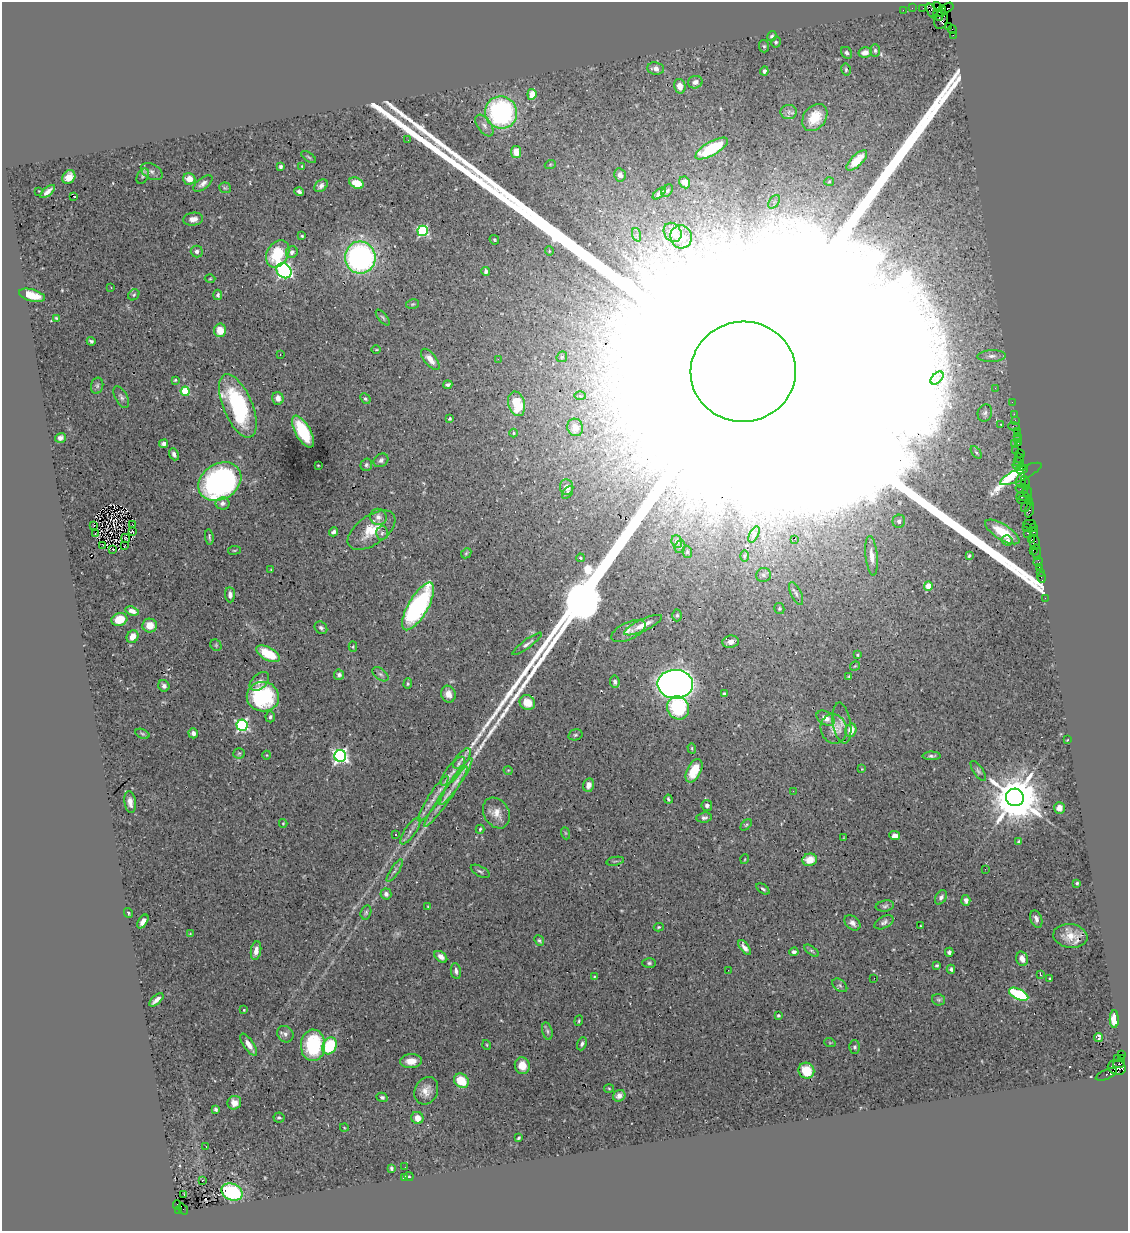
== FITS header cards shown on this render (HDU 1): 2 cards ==
NAXIS1  =                 1126
NAXIS2  =                 1229

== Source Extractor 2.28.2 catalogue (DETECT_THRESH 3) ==
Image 1126 x 1229 px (HDU 1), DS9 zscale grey, 1 PNG px = 1 image px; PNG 1130 x 1233 px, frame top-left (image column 1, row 1229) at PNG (2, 2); each listed source drawn as its Kron ellipse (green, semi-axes under 4 px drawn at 4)
Background 1.16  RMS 0.034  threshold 0.101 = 3 sigma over >= 5 px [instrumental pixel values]
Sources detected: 347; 1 with non-positive FLUX_AUTO (blend fragments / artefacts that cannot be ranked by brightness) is neither listed nor drawn; the other 346 listed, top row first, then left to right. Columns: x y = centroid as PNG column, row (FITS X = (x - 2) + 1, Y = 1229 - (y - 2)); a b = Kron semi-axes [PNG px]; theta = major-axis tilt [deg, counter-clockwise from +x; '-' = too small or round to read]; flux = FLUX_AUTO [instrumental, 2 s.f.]
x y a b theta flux
937 7 5 3 - 5.4e+01
912 8 2 2 - 2.0e+01
923 8 2 2 - 1.9e+01
947 8 7 4 35 1.4e+02
903 10 2 2 - 2.0e+01
932 11 8 4 -62 1.5e+03
941 11 6 3 69 1.1e+03
938 15 6 3 -65 7.2e+02
941 19 9 7 75 5.4e+02
949 26 2 2 - 2.2e+01
952 29 4 2 - 6.1e+01
953 35 2 2 - 1.5e+01
772 36 5 4 - 4.4e+00
776 42 5 4 - 3.6e+00
764 46 6 5 - 3.9e+00
875 50 6 5 - 4.1e+00
865 52 6 5 - 1.5e+01
846 53 6 5 - 5.1e+00
656 68 8 6 -8 1.1e+01
846 70 6 4 -78 3.8e+00
764 71 4 4 - 7.1e+00
695 82 7 6 - 1.2e+01
680 86 7 5 -76 2.1e+01
532 94 5 4 - 3.1e+01
789 112 8 7 - 8.1e+00
501 113 16 16 - 4.1e+02
815 117 15 11 52 4.7e+01
484 126 12 7 -54 1.1e+01
408 140 2 2 - 4.1e+00
712 148 18 6 30 9.3e+01
516 152 6 5 - 2.9e+01
309 157 8 3 -34 2.8e+00
857 160 13 5 44 3.1e+01
550 165 6 3 20 2.4e+00
302 166 3 2 - 1.7e+00
281 167 4 3 - 4.5e+00
152 171 12 7 -29 1.1e+01
620 175 6 5 - 1.1e+01
143 176 8 5 62 6.1e+00
69 177 7 6 - 2.2e+01
189 179 6 5 - 2.1e+01
829 181 5 3 - 2.2e+00
685 182 6 5 - 1.7e+01
356 183 7 5 -28 4.0e+01
203 184 11 5 37 1.0e+01
321 186 7 5 39 8.0e+00
225 188 6 5 - 3.4e+00
39 191 2 2 - 1.4e+00
667 191 7 4 52 3.3e+00
48 192 9 4 40 1.1e+01
299 192 5 3 - 5.6e+00
659 193 7 4 41 7.7e+00
73 196 3 2 - 2.3e+01
774 202 7 5 56 6.2e+00
193 219 10 6 7 1.6e+01
423 231 5 5 - 2.7e+02
673 232 10 8 -56 2.6e+01
637 235 7 4 -71 4.8e+00
302 236 4 3 - 2.8e+00
681 237 11 10 - 2.3e+01
494 240 5 4 - 2.8e+00
197 251 6 6 - 7.6e+00
549 251 5 3 - 1.8e+00
292 252 6 5 - 9.6e+00
278 254 14 10 60 9.0e+01
360 257 16 15 - 5.5e+02
284 271 8 7 - 5.2e+02
486 271 4 3 - 6.5e+00
210 279 5 3 - 2.0e+00
111 288 3 3 - 2.6e+00
32 295 13 6 -16 3.6e+01
134 295 6 5 - 3.5e+00
218 295 5 4 - 4.6e+00
413 304 6 4 12 3.1e+00
383 317 9 3 -50 3.3e+00
56 318 4 2 - 2.4e+00
220 330 7 6 - 3.5e+01
91 341 4 3 - 4.1e+00
376 350 4 3 - 2.1e+00
280 355 2 2 - 1.2e+00
992 356 14 6 3 1.2e+01
562 357 6 5 - 3.5e+00
430 359 13 6 -51 2.0e+01
498 359 2 2 - 6.6e+01
743 372 52 50 7 2.3e+06
937 378 8 4 45 5.7e+00
175 380 4 3 - 2.2e+00
448 385 4 3 - 5.0e+00
97 386 8 6 77 5.6e+00
995 388 3 2 - 3.2e+00
185 391 4 4 - 1.0e+02
580 396 6 4 -1 3.2e+00
121 397 12 6 -60 7.2e+00
278 398 6 5 - 1.4e+01
365 399 6 4 -48 4.2e+00
1012 402 2 2 - 2.5e+01
517 404 12 8 -74 6.1e+01
238 406 34 14 -67 2.2e+02
985 413 9 7 72 6.4e+00
1014 414 2 2 - 4.2e+01
450 419 3 3 - 3.0e+00
1015 420 2 2 - 3.3e+01
1001 424 2 2 - 1.7e+00
1014 426 6 2 -18 1.3e+02
575 427 9 8 - 1.5e+01
1017 431 2 2 - 3.7e+01
303 432 18 7 -61 1.1e+02
513 433 4 3 - 2.0e+00
1017 436 3 3 - 7.0e+01
60 438 5 5 - 9.9e+00
1017 439 3 3 - 9.4e+01
1014 443 3 2 - 6.4e+01
1018 443 3 3 - 5.2e+01
164 444 4 4 - 8.5e+00
1015 450 3 3 - 9.3e+01
976 452 7 4 -53 3.2e+00
174 454 6 4 -68 6.7e+00
1020 454 5 2 - 1.1e+02
1020 458 5 3 - 1.0e+02
381 460 8 6 35 6.6e+00
1017 461 2 2 - 9.7e+01
318 465 3 2 - 1.4e+00
366 465 6 5 - 4.6e+00
1019 466 6 4 -18 1.3e+02
1022 469 6 3 14 8.5e+01
1021 474 23 6 25 4.3e+02
1021 480 7 4 75 2.7e+02
220 481 23 17 33 6.7e+02
1025 483 7 3 -75 1.7e+02
567 487 7 6 - 1.7e+01
1022 490 6 2 -18 1.0e+02
1027 492 6 3 -78 2.4e+02
567 493 7 4 53 4.0e+00
1023 496 7 3 -3 3.9e+02
1023 500 7 4 -2 2.3e+02
1029 502 3 2 - 3.5e+01
223 503 7 6 - 9.7e+00
1026 506 6 3 52 2.3e+02
1030 510 8 4 73 2.1e+02
378 517 8 8 - 1.3e+01
899 521 6 6 - 8.6e+00
1029 524 6 2 0 1.4e+02
133 525 3 2 - 1.5e+00
94 526 3 2 - 2.2e+00
1026 527 4 2 - 1.2e+02
1033 527 3 3 - 7.3e+01
371 530 27 14 35 6.0e+01
132 532 4 2 - 2.6e+00
333 532 5 4 - 6.3e+00
1002 532 20 7 -32 5.6e+01
1034 532 3 2 - 6.5e+01
382 533 7 6 - 5.8e+00
1027 533 3 2 - 1.6e+02
95 534 2 2 - 1.8e+00
754 534 9 4 63 4.7e+00
209 537 8 3 -83 4.2e+00
126 538 5 2 - 2.4e+00
795 539 3 2 - 1.6e+00
1032 539 3 2 - 8.2e+01
1007 541 5 5 - 8.0e+00
677 542 6 5 - 8.8e+00
1035 542 8 5 -81 1.7e+02
102 545 2 2 - 1.3e+00
125 546 2 2 - 1.4e+00
680 547 6 5 - 3.8e+00
113 549 2 2 - 1.5e+00
234 550 6 3 8 2.3e+00
1033 550 2 2 - 3.4e+02
687 552 6 4 -73 3.4e+00
1037 552 8 3 -84 1.7e+02
466 553 6 4 45 2.9e+00
744 556 6 4 89 2.9e+00
872 556 20 6 -84 1.9e+01
969 556 4 3 - 3.5e+00
580 558 4 3 - 2.4e+00
1038 562 5 4 - 4.1e+01
1039 567 3 3 - 1.1e+02
271 570 4 3 - 2.2e+00
1040 572 2 2 - 1.5e+01
764 575 7 7 - 7.5e+00
1041 578 5 2 - 3.9e+01
928 586 4 4 - 4.7e+01
796 593 12 5 -65 8.1e+00
230 595 7 5 -86 7.4e+00
1045 598 2 2 - 1.1e+01
418 606 27 10 60 4.1e+02
779 609 5 5 - 3.3e+00
132 611 7 4 -17 1.3e+01
677 615 6 4 89 4.2e+00
119 619 8 6 18 3.4e+01
643 625 20 6 25 2.4e+01
150 626 7 7 - 2.3e+01
321 628 7 5 -44 5.2e+00
628 631 18 8 25 1.5e+01
133 637 7 5 59 2.1e+01
731 642 8 6 8 1.2e+01
527 644 18 4 36 8.1e+00
216 645 6 5 - 3.0e+00
353 647 5 4 - 2.6e+00
268 654 13 6 -28 7.7e+01
857 655 3 3 - 2.5e+00
855 666 5 3 - 2.1e+00
381 674 9 5 -37 6.5e+00
339 675 5 5 - 6.2e+00
849 676 4 3 - 2.7e+00
259 681 11 7 44 1.1e+01
615 682 6 5 - 6.9e+00
408 684 5 4 - 3.0e+00
675 684 18 14 -2 2.0e+03
164 686 6 5 - 7.6e+00
448 694 8 7 - 1.8e+01
724 694 3 3 - 3.3e+00
263 697 16 14 -8 2.1e+02
527 703 8 7 - 3.5e+01
678 708 12 10 -57 1.6e+02
270 717 5 4 - 5.0e+00
826 718 10 6 -32 1.6e+01
842 723 20 9 -81 1.7e+01
242 725 6 5 - 3.8e+02
834 729 15 13 -72 2.3e+01
851 730 7 5 74 2.5e+01
193 733 5 4 - 1.1e+01
142 734 7 4 -21 3.1e+00
575 735 7 5 15 4.7e+00
1067 740 4 2 - 1.3e+00
692 748 5 4 - 2.6e+00
239 753 5 5 - 3.6e+00
267 755 4 3 - 1.6e+00
340 756 6 6 - 6.5e+02
931 756 9 4 0 4.5e+00
462 758 12 5 51 1.1e+01
862 769 4 4 - 1.7e+00
508 770 5 3 - 1.7e+00
453 771 18 6 52 1.7e+01
694 771 13 7 62 5.2e+01
978 771 12 5 -56 5.6e+00
456 782 28 5 56 1.6e+01
589 785 7 5 77 1.4e+01
793 791 2 2 - 3.7e+00
446 797 36 5 55 2.5e+01
1015 797 9 8 - 1.4e+04
433 799 27 5 58 2.3e+01
668 799 4 3 - 3.1e+00
130 802 11 5 -81 1.2e+01
707 805 5 5 - 5.9e+00
1059 808 6 5 - 1.6e+01
496 813 16 12 -58 2.4e+01
704 818 8 5 7 6.5e+00
283 823 4 3 - 2.1e+00
746 825 7 4 45 3.3e+00
480 829 4 3 - 3.2e+00
410 831 16 5 55 1.2e+01
565 833 6 4 -71 2.6e+00
396 835 3 2 - 3.3e+00
895 836 5 4 - 1.4e+01
844 838 2 2 - 1.5e+00
1019 841 4 3 - 4.3e+00
745 859 5 3 - 1.7e+00
810 860 7 6 - 2.9e+01
615 861 9 3 11 3.1e+00
985 869 3 2 - 2.6e+00
395 871 13 4 57 6.7e+00
480 871 10 5 -29 5.1e+00
1077 883 3 3 - 2.9e+00
763 889 7 4 -35 4.3e+00
386 894 5 5 - 8.7e+00
941 897 8 5 58 7.2e+00
966 900 5 4 - 8.5e+00
885 906 9 5 9 5.4e+00
428 907 4 3 - 1.9e+00
366 912 7 5 74 4.3e+00
128 913 5 3 - 3.3e+00
1036 919 9 5 -69 9.5e+00
143 921 7 4 57 1.1e+01
884 922 10 6 28 7.3e+00
852 923 9 6 -43 1.0e+01
920 926 3 2 - 1.8e+00
659 927 5 4 - 2.9e+00
190 934 4 4 - 1.9e+00
1070 936 17 12 -8 3.7e+01
539 941 5 4 - 3.7e+00
745 947 8 4 -53 1.0e+01
256 951 9 5 80 1.5e+01
811 951 8 4 -35 4.2e+00
794 952 4 4 - 5.6e+00
949 952 4 4 - 5.5e+00
441 957 7 5 -39 1.3e+01
1022 959 7 5 -74 1.7e+01
649 963 7 4 0 4.3e+00
937 965 3 3 - 2.8e+00
951 969 4 4 - 4.6e+00
728 970 2 2 - 4.5e+00
456 971 8 5 -80 7.2e+00
1040 974 3 2 - 1.9e+00
594 977 3 3 - 1.7e+00
874 978 2 2 - 2.9e+00
1050 979 3 3 - 3.9e+00
840 985 8 5 -39 4.6e+00
1019 994 10 5 -26 1.6e+02
156 1000 8 3 42 1.2e+01
938 1000 6 5 - 4.2e+00
244 1010 3 2 - 2.0e+00
778 1015 3 3 - 3.4e+00
1114 1019 9 4 -90 5.1e+01
579 1021 5 4 - 2.7e+00
547 1031 9 5 -76 5.5e+00
285 1034 9 7 -49 8.3e+00
1098 1038 4 4 - 1.2e+01
830 1043 6 3 -19 2.0e+00
582 1044 7 4 69 5.5e+00
249 1045 13 5 -56 1.8e+01
313 1045 16 12 87 1.6e+02
487 1045 5 3 - 2.1e+00
330 1046 9 7 62 1.1e+02
855 1047 6 5 - 5.1e+00
1121 1054 3 2 - 8.6e+01
1117 1058 2 2 - 1.7e+01
1122 1058 3 3 - 3.0e+01
411 1061 11 7 1 2.3e+01
1119 1064 6 3 11 3.4e+02
522 1066 8 7 - 3.2e+01
1117 1067 9 7 -12 1.8e+03
806 1071 8 7 - 5.9e+01
1106 1074 11 5 23 1.8e+02
461 1081 8 6 -40 6.0e+01
609 1088 5 3 - 2.5e+00
426 1091 14 11 65 2.2e+01
619 1096 6 5 - 1.1e+01
382 1097 5 4 - 5.4e+00
234 1103 7 6 - 1.5e+01
216 1109 4 3 - 4.0e+00
279 1117 5 5 - 4.3e+00
417 1118 6 6 - 1.9e+01
344 1127 4 3 - 1.7e+00
518 1138 4 3 - 3.5e+00
206 1146 3 2 - 6.2e+00
405 1167 2 2 - 5.4e+00
391 1168 4 3 - 3.9e+00
404 1177 4 3 - 3.8e+00
409 1177 4 2 - 1.8e+00
202 1180 4 3 - 2.2e+00
232 1192 11 8 -24 1.9e+02
184 1195 3 2 - 4.1e+00
177 1205 5 3 - 1.3e+02
183 1209 6 3 -53 9.9e+01
178 1210 3 3 - 4.9e+02
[1 non-positive-flux detection neither listed nor drawn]